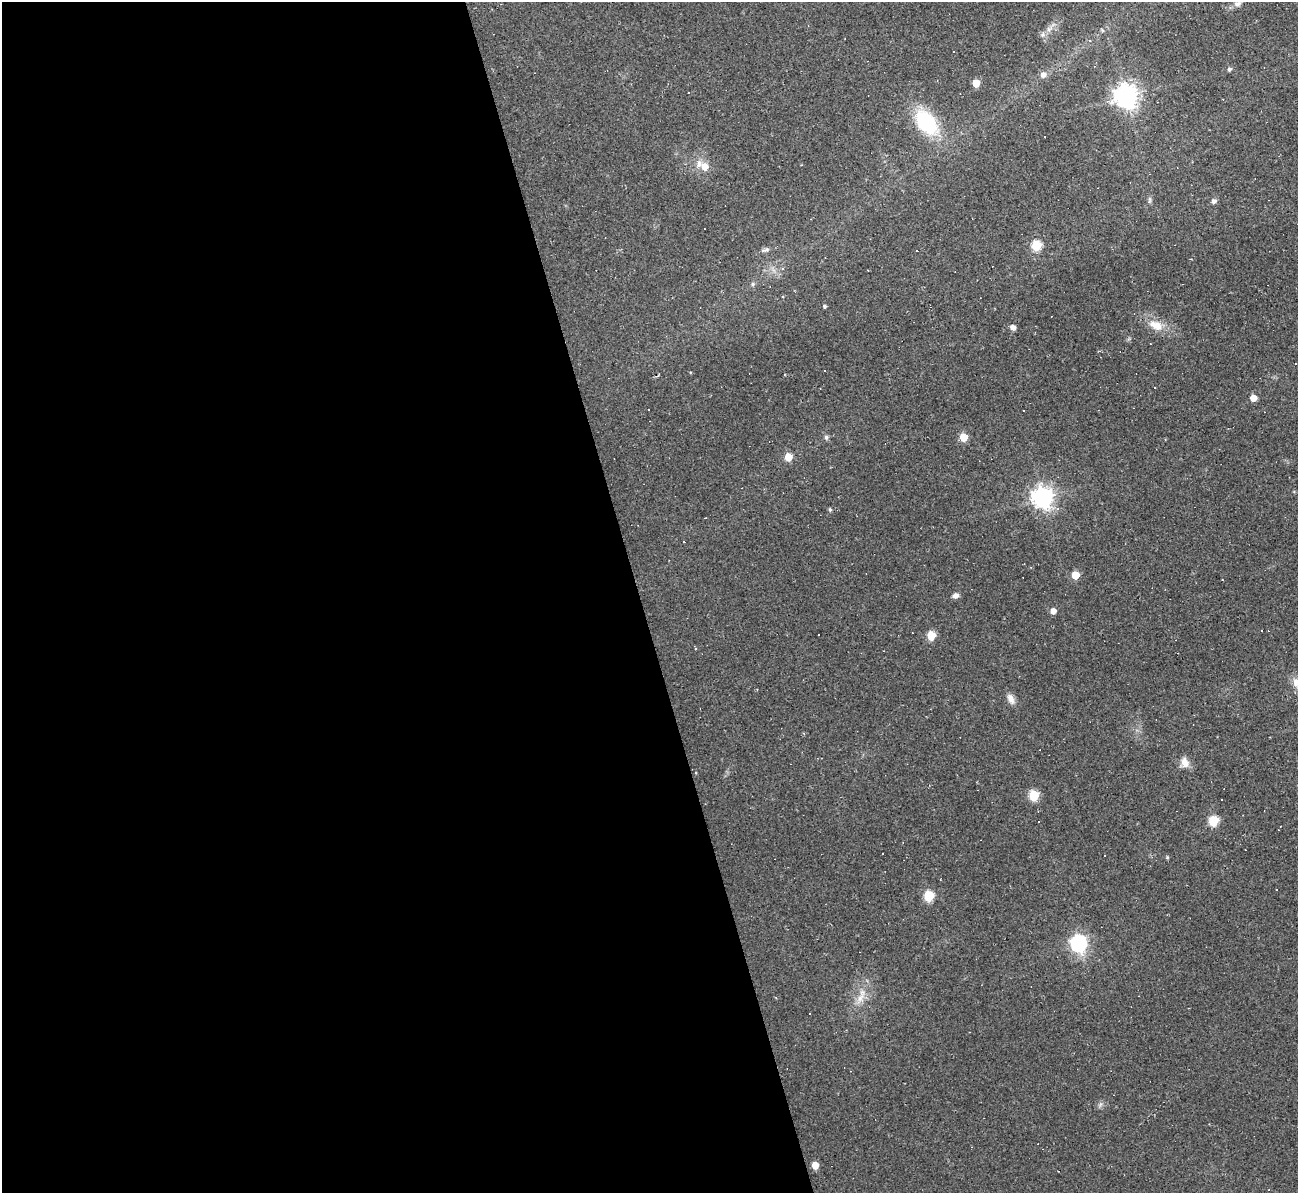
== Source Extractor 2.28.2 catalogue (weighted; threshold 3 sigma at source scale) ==
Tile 9 of 4 x 4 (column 1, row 3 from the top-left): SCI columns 1-1296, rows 1333-2523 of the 5185 x 5166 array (HDU 1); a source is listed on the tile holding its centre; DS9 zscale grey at full resolution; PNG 1300 x 1195 px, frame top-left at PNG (2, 2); no overlay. Shown black and unused: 49% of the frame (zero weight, under 2 of 3 exposures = <1% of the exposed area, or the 3 px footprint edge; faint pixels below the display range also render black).
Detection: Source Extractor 2.28.2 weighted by HDU 2 'WHT'; one run over the whole footprint, this tile lists its part. Background 0.105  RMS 0.013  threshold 0.0569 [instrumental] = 3 sigma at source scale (4.5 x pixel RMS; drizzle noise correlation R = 1.50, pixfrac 1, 0.05/0.05 arcsec/px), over >= 5 px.
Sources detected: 65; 21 cosmic-ray / hot-pixel residue — not listed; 1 inside a brighter listed object's ellipse — not listed separately; the other 43 listed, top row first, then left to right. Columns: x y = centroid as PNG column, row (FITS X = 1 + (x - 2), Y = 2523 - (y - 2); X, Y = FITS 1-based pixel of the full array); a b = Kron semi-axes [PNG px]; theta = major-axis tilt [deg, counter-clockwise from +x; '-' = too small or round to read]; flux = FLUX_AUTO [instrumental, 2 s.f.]
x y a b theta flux
1237 4 9 6 28 5.6
1049 29 12 6 37 7.1
1229 69 5 5 - 2.8
1043 75 7 6 - 6.3
976 83 5 5 - 22
1126 96 8 8 - 1100
926 122 26 15 -51 100
1045 137 3 3 - 82
705 167 7 7 - 14
1150 200 7 4 89 2.3
1214 201 6 5 - 4.5
1036 246 6 5 - 63
765 250 12 5 14 4.1
783 268 4 3 - 2.7
753 284 6 5 - 2.3
824 306 4 4 - 2.1
1156 325 20 12 -24 20
1013 327 5 5 - 6.2
1253 398 5 5 - 16
648 410 3 2 - 0.91
826 437 6 5 - 3.5
963 437 5 5 - 28
788 457 6 5 - 23
1043 498 8 7 - 830
830 510 5 4 - 1.8
705 518 3 2 - 0.94
1075 575 5 5 - 28
956 596 7 6 - 4.9
1053 611 5 5 - 8.5
1262 630 3 2 - 1.6
931 636 6 5 - 40
1296 683 14 10 -76 11
1011 699 15 8 -68 7.8
1185 762 13 9 -75 10
1034 796 6 5 - 60
1213 821 6 5 - 70
882 853 2 2 - 1.1
1105 855 2 2 - 0.94
1167 857 5 4 - 1.3
929 896 6 5 - 66
1079 943 7 7 - 380
860 998 20 8 61 15
815 1165 5 5 - 17
Isophote crosses this tile's border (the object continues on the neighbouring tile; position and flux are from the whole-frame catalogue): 1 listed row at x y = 1296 683